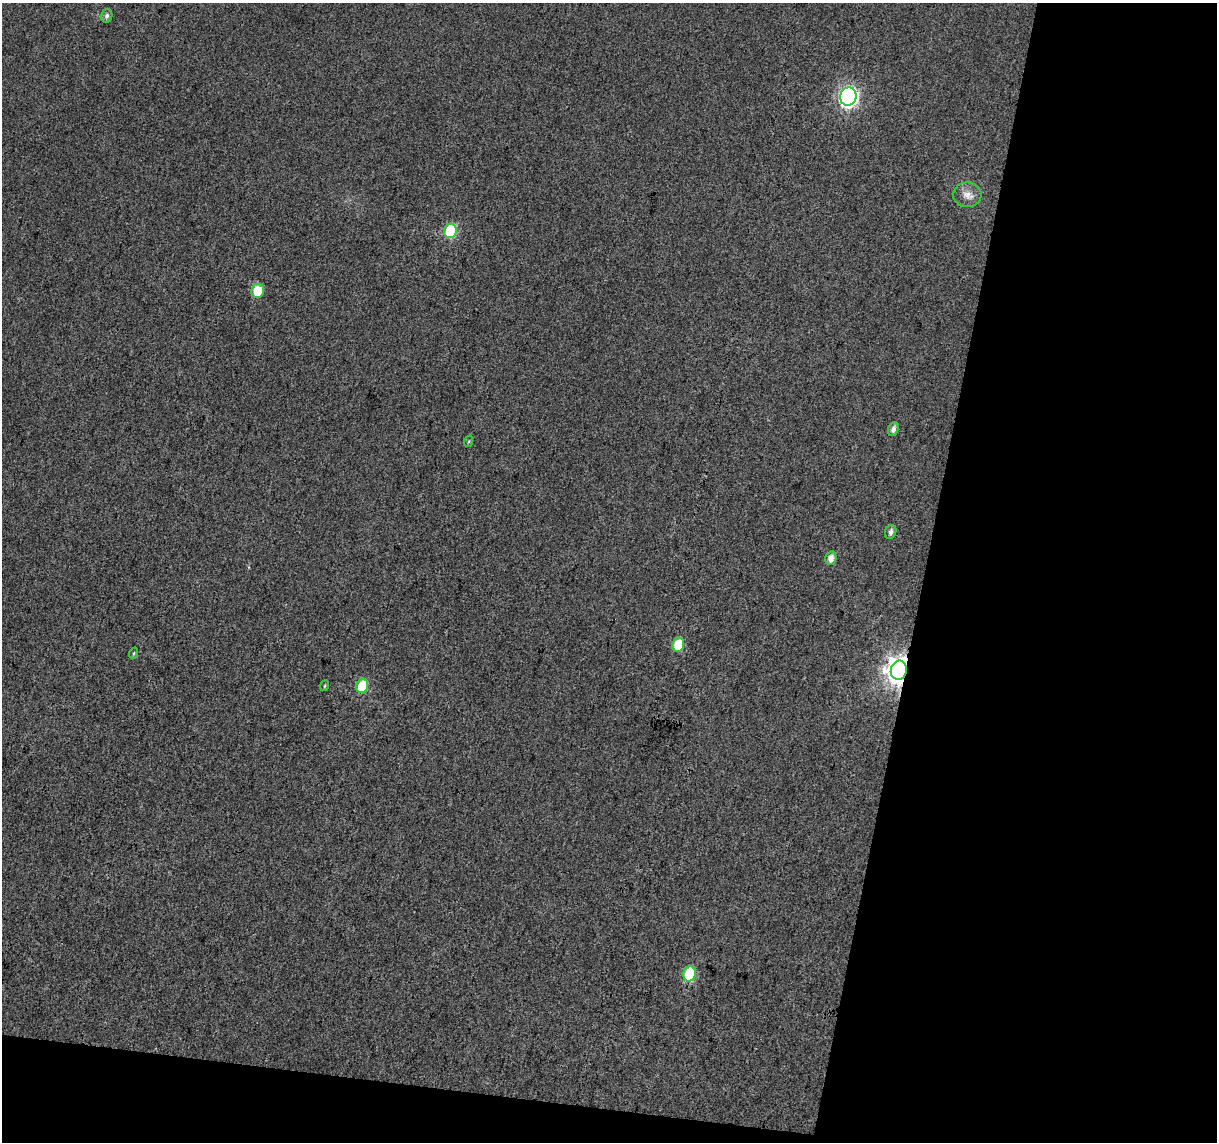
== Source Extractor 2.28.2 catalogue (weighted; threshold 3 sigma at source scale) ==
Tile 4 of 2 x 2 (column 2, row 2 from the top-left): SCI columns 1215-2429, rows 129-1268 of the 2429 x 2522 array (HDU 1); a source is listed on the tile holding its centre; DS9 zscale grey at full resolution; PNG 1219 x 1144 px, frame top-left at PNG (2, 3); each listed source drawn as its Kron ellipse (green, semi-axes under 4 px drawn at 4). Shown black and unused: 27% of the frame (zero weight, under 3 of 4 exposures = <1% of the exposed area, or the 3 px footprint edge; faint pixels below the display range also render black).
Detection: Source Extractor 2.28.2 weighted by HDU 2 'WHT'; one run over the whole footprint, this tile lists its part. Background 0.0124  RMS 0.011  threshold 0.0494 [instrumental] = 3 sigma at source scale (4.5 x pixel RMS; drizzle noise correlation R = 1.50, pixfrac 1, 0.0396/0.0396 arcsec/px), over >= 5 px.
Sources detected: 15; all 15 listed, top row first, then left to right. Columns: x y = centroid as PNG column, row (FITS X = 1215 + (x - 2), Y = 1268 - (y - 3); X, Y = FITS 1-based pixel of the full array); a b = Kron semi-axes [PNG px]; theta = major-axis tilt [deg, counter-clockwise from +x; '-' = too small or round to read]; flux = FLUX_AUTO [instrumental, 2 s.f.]
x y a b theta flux
107 16 7 5 72 3.5
848 96 9 8 - 350
967 195 14 12 -2 10
450 231 7 6 - 67
258 291 7 6 - 30
893 429 7 5 68 4.9
469 441 6 3 72 1.4
891 532 7 5 69 4.2
831 558 7 5 75 8
678 645 7 6 - 27
134 653 6 3 71 1.2
899 670 9 8 - 1000
324 686 5 3 - 1.1
362 686 7 6 - 38
690 974 8 6 74 65
Overlapping masked pixels (flux is a lower limit): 1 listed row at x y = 899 670